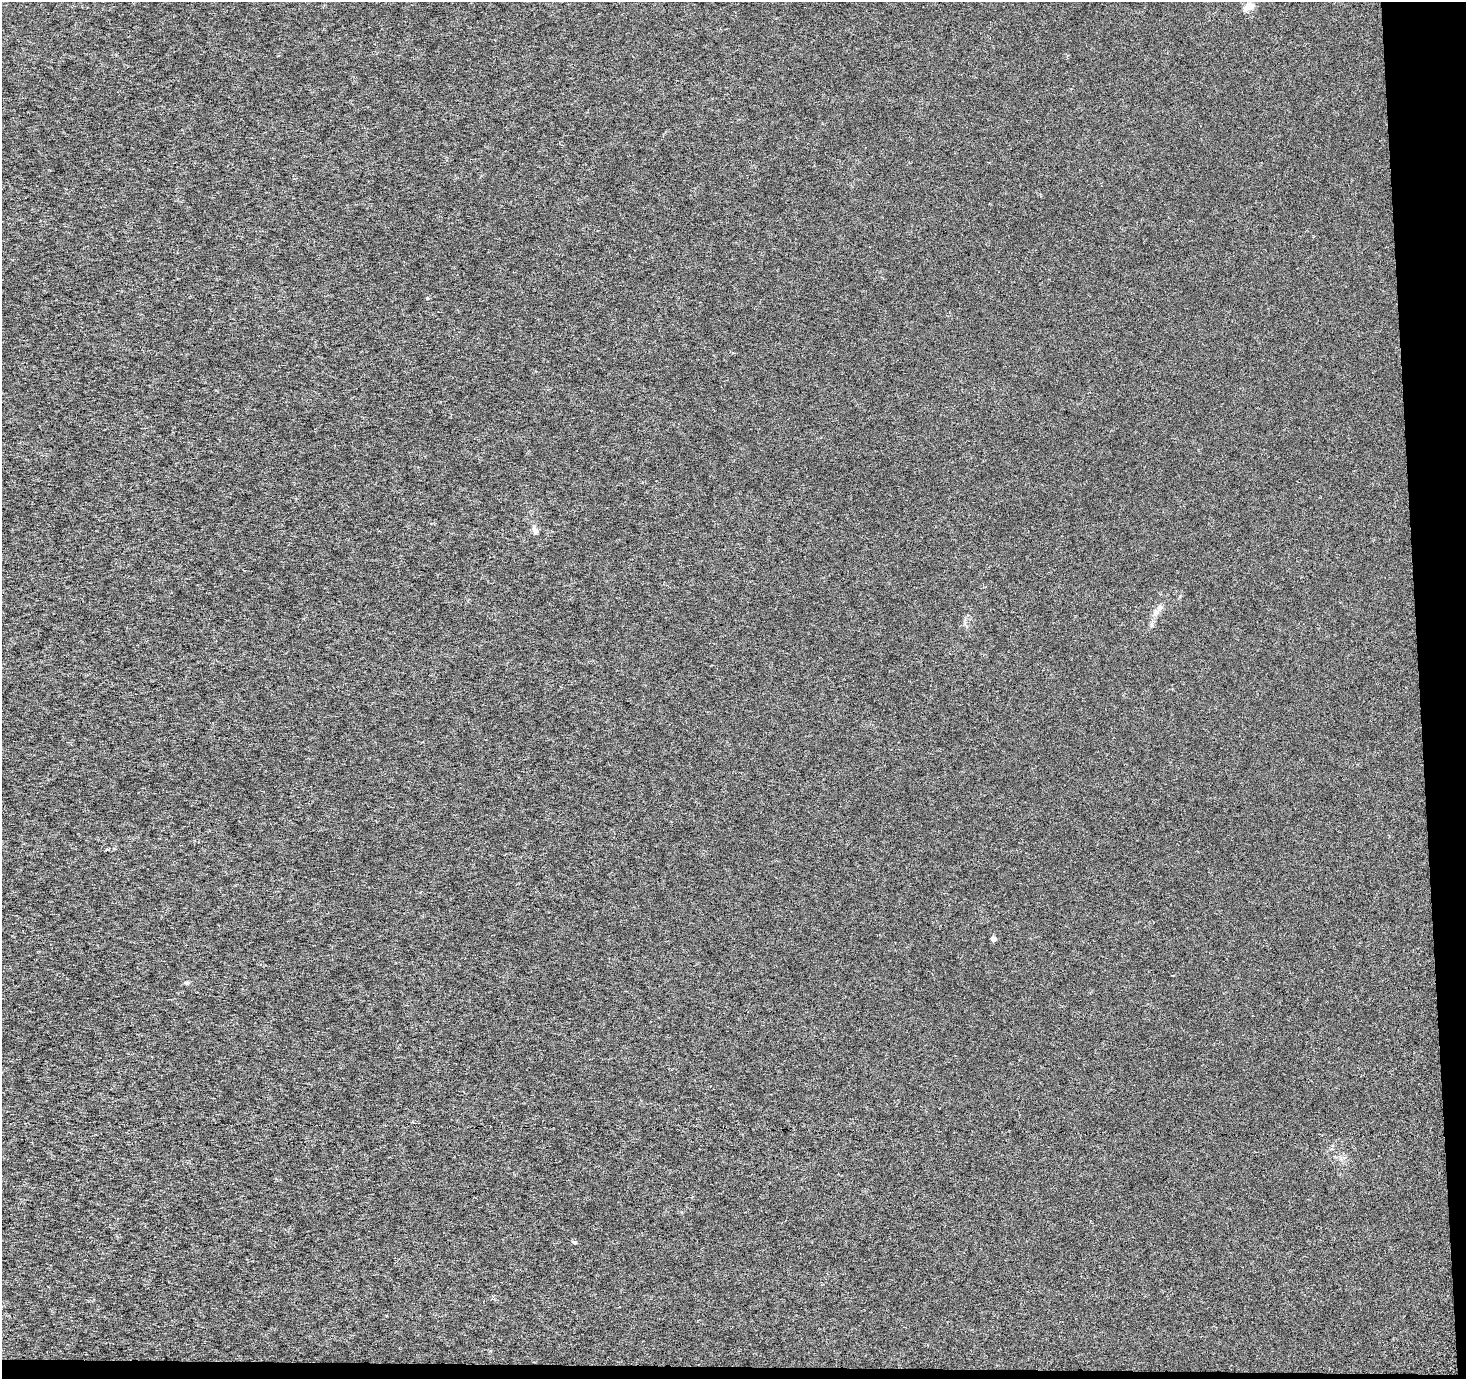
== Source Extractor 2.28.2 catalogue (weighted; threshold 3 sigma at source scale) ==
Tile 9 of 3 x 3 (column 3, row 3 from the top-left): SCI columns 2929-4392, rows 1-1377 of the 4393 x 4131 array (HDU 1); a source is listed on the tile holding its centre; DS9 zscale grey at full resolution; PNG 1468 x 1381 px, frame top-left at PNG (2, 2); no overlay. Shown black and unused: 4% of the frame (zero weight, under 3 of 6 exposures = <1% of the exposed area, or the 3 px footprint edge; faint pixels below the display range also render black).
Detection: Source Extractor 2.28.2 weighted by HDU 2 'WHT'; one run over the whole footprint, this tile lists its part. Background -1.50e-04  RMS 0.0016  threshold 0.00659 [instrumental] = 3 sigma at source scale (4.09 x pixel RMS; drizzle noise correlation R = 1.36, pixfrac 0.8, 0.0396/0.0396 arcsec/px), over >= 5 px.
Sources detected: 5; all 5 listed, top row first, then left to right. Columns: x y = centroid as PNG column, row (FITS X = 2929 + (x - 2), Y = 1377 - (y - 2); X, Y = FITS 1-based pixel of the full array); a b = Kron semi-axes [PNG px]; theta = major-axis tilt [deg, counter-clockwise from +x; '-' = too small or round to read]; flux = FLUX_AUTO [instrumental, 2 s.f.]
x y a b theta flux
1249 6 15 9 29 0.96
534 529 13 6 -68 0.53
1159 608 9 7 67 0.63
993 939 4 4 - 0.79
574 1242 4 4 - 0.48